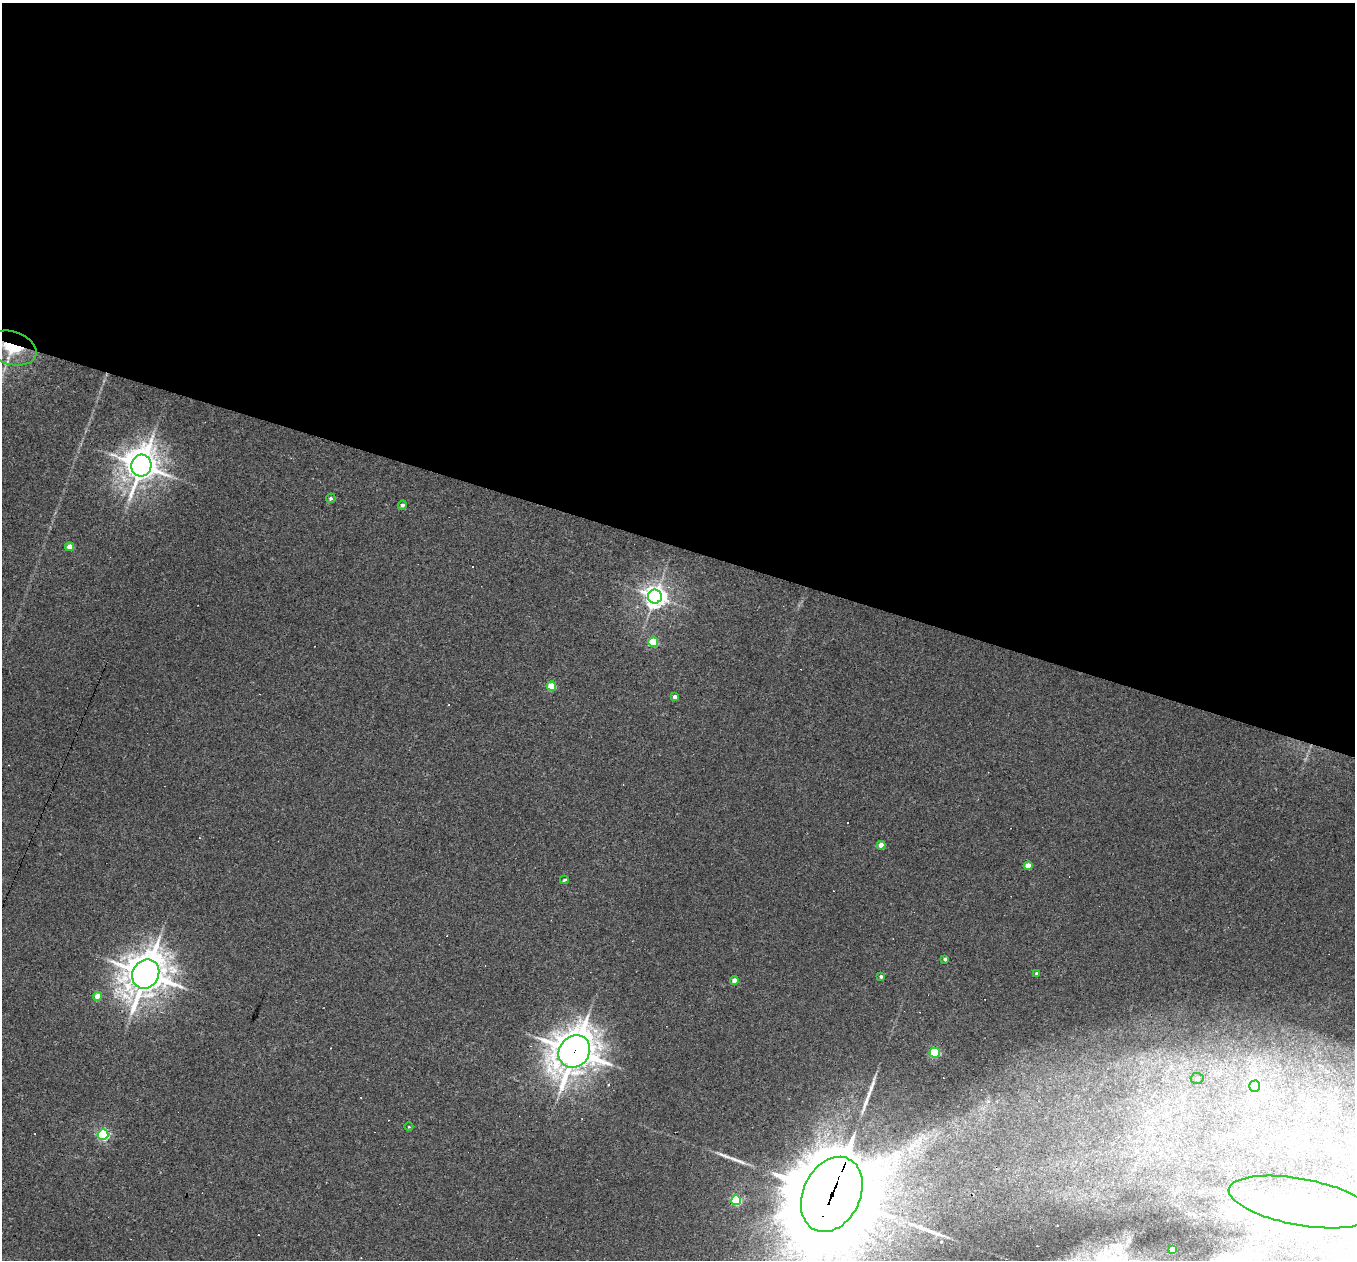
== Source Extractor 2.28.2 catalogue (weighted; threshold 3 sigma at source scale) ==
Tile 3 of 4 x 4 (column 3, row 1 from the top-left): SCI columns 2705-4057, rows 3909-5166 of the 5421 x 5435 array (HDU 1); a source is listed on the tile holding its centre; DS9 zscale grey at full resolution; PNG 1357 x 1262 px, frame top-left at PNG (2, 3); each listed source drawn as its Kron ellipse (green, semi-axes under 4 px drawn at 4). Shown black and unused: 43% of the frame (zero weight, under 3 of 4 exposures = <1% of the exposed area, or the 3 px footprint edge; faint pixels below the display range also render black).
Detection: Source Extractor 2.28.2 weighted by HDU 2 'WHT'; one run over the whole footprint, this tile lists its part. Background 0.0283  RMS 0.0036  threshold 0.0162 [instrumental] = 3 sigma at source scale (4.5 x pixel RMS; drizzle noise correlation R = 1.50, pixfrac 1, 0.05/0.05 arcsec/px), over >= 5 px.
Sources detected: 52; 4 inside a brighter object's white glare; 17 cosmic-ray / hot-pixel residue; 3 long thin detections or spike segments (spike, bleed or trail) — neither listed nor drawn; the other 28 listed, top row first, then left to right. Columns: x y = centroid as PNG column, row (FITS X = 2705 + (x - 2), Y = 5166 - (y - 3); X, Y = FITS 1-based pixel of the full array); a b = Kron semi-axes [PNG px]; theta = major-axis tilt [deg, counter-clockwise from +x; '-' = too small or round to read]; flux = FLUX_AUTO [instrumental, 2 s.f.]
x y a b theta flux
12 348 25 16 -17 17
141 466 11 10 - 600
331 498 5 4 - 0.65
402 505 5 4 - 0.84
70 547 4 4 - 4.2
655 597 7 7 - 250
653 642 5 5 - 14
551 686 5 4 - 12
675 697 4 3 - 1.4
881 845 4 4 - 4.5
1028 866 4 4 - 4.5
564 880 4 3 - 0.46
945 959 3 3 - 0.84
1037 973 4 3 - 0.83
146 974 15 13 59 790
881 977 3 3 - 0.58
734 980 4 4 - 2.8
98 996 4 4 - 4
574 1051 17 15 49 770
935 1053 5 5 - 27
1197 1078 6 5 - 1
1255 1086 5 5 - 38
409 1127 4 3 - 0.27
103 1135 5 5 - 44
832 1194 39 28 64 7100
736 1200 5 5 - 28
1300 1202 73 23 -10 37
1172 1249 4 4 - 2.8
Overlapping masked pixels (flux is a lower limit): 4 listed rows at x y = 12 348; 146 974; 574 1051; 832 1194
Isophote crosses this tile's border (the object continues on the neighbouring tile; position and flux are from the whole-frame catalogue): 1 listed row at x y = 832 1194